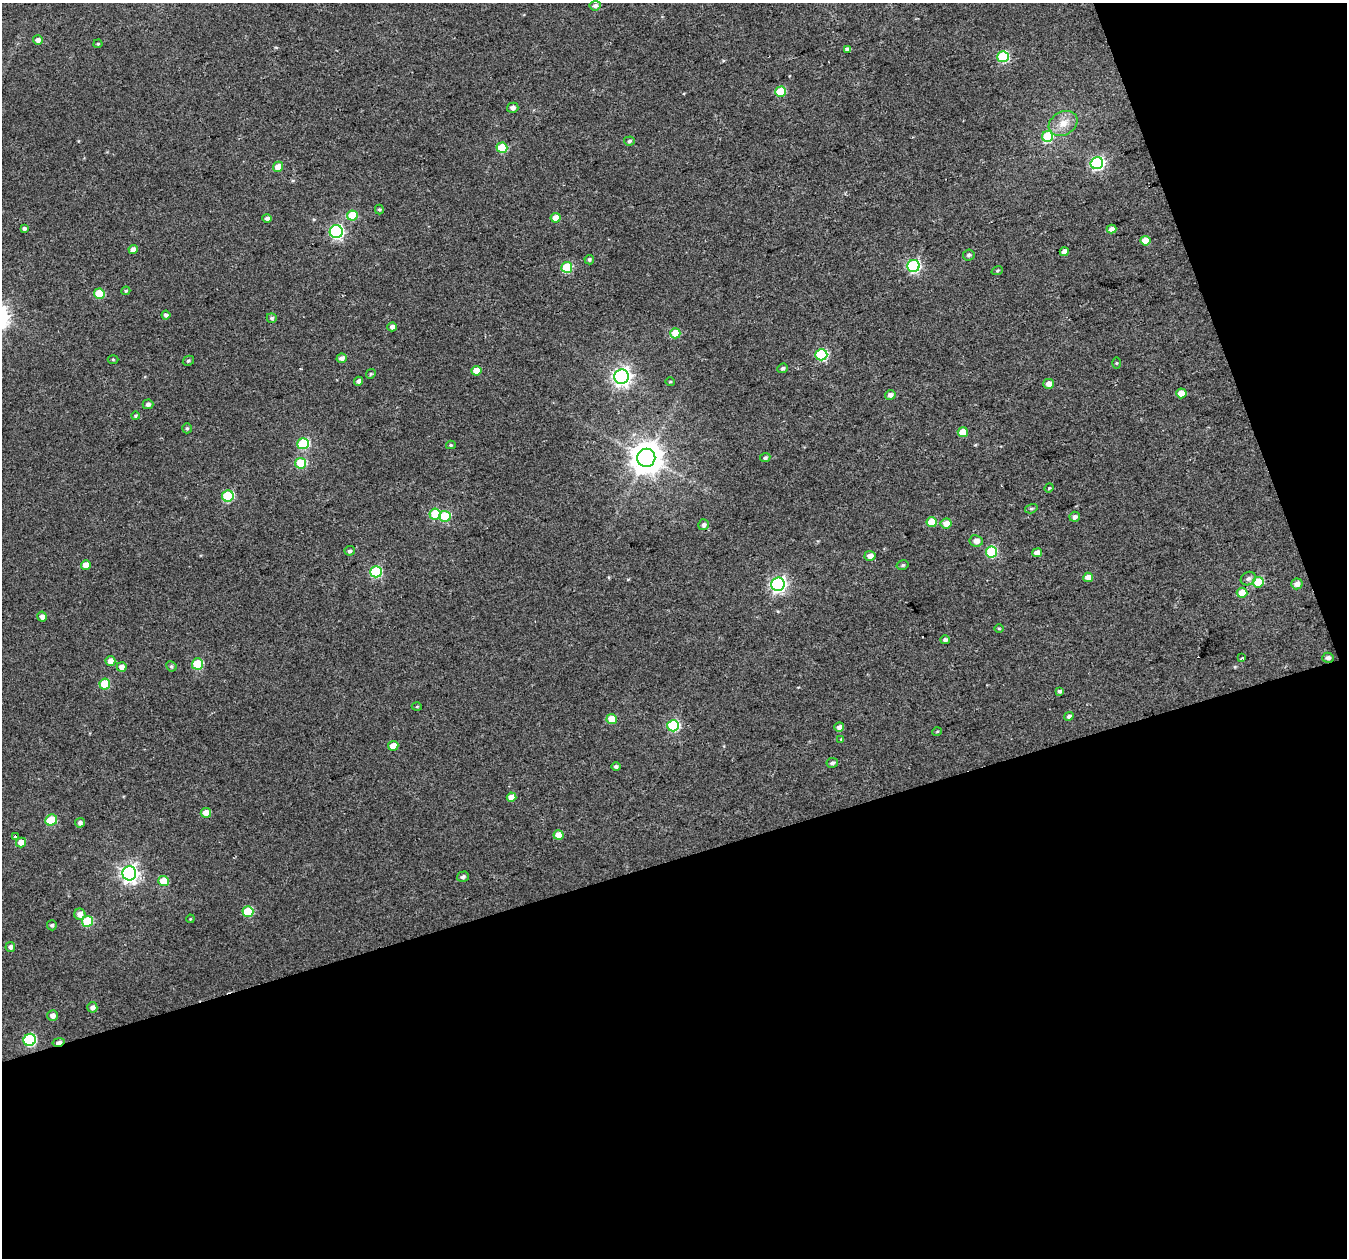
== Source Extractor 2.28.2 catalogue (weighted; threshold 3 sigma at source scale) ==
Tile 4 of 2 x 2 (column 2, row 2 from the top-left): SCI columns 1345-2689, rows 42-1297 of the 2690 x 2611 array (HDU 1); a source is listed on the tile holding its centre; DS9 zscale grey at full resolution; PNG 1349 x 1260 px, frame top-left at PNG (2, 3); each listed source drawn as its Kron ellipse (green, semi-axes under 4 px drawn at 4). Shown black and unused: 37% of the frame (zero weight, under 2 of 3 exposures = <1% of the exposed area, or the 3 px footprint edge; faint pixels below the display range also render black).
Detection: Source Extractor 2.28.2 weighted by HDU 2 'WHT'; one run over the whole footprint, this tile lists its part. Background 0.0372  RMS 0.0084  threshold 0.0377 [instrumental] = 3 sigma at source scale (4.5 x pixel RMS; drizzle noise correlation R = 1.50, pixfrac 1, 0.0396/0.0396 arcsec/px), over >= 5 px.
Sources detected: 123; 2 cosmic-ray / hot-pixel residue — neither listed nor drawn; the other 121 listed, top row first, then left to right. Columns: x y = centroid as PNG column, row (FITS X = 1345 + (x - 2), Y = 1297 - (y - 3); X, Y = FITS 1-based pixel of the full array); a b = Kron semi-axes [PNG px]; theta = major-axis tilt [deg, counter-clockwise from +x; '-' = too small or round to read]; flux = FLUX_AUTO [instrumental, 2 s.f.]
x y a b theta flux
595 6 5 4 - 2.4
38 40 5 5 - 4.3
98 44 5 4 - 1.1
847 49 4 4 - 2.9
1003 57 5 5 - 71
781 92 5 5 - 28
513 108 6 5 - 2.8
1063 123 15 11 30 10
1047 136 5 5 - 40
629 141 5 4 - 1.6
502 148 5 5 - 32
1097 163 6 6 - 140
278 167 5 5 - 10
379 209 5 4 - 1.1
352 215 5 5 - 24
267 218 5 4 - 2.6
556 218 5 4 - 9.2
24 228 4 3 - 1.9
1112 229 5 4 - 4.8
336 232 6 6 - 150
1145 241 5 5 - 14
133 250 4 4 - 4.6
1064 252 4 4 - 7.7
969 255 6 5 - 2.1
589 260 5 4 - 1.6
913 266 6 6 - 120
567 267 5 5 - 38
997 271 6 4 18 1.1
126 291 4 4 - 1
99 294 5 5 - 30
166 315 4 4 - 2.4
272 318 5 4 - 1.7
392 327 5 4 - 3
675 333 5 5 - 21
821 355 6 5 - 70
342 358 5 4 - 4
113 359 5 3 - 0.82
188 361 6 4 30 1.4
1116 363 5 4 - 0.84
783 368 5 4 - 1.8
476 371 5 5 - 10
371 374 5 4 - 1.2
622 377 7 7 - 350
358 381 4 4 - 3
670 382 5 3 - 0.85
1049 384 5 5 - 5.8
1181 393 5 5 - 13
890 395 5 4 - 3.3
148 404 5 5 - 2.9
135 416 4 4 - 1.2
187 428 5 4 - 1.2
963 432 5 5 - 13
303 444 6 5 - 52
451 445 5 4 - 1.2
646 458 9 9 - 1500
765 458 5 4 - 1.6
301 463 5 5 - 33
1049 488 5 4 - 1.1
228 496 6 5 - 59
1031 509 6 4 16 1.3
435 514 5 5 - 29
445 516 5 5 - 43
1075 517 5 5 - 2.7
932 522 5 5 - 17
946 523 5 5 - 7.9
704 525 5 5 - 2.7
976 541 7 5 -9 5.2
350 551 5 5 - 1.9
992 552 5 5 - 60
1037 553 5 4 - 6.4
870 556 5 5 - 5.8
86 565 5 4 - 7.8
903 565 6 4 16 1.3
376 572 6 5 - 75
1088 577 5 4 - 6.7
1248 579 8 6 29 2.9
1258 582 5 5 - 32
778 584 7 6 - 220
1297 584 6 5 - 4.7
1242 593 5 5 - 12
42 616 5 5 - 4.4
999 629 5 3 - 0.8
945 640 4 4 - 2
1242 658 3 3 - 2.6
1328 658 6 5 - 3
110 661 5 5 - 6.2
197 664 5 5 - 48
171 666 5 5 - 1.4
122 667 5 4 - 5
105 684 5 5 - 28
1059 691 4 4 - 1.6
417 707 5 3 - 0.82
1069 716 5 4 - 2.3
612 719 5 5 - 17
673 726 6 5 - 81
839 727 5 4 - 4
937 732 5 3 - 0.74
841 739 4 4 - 0.71
393 746 5 5 - 11
832 763 5 5 - 1.9
616 766 5 4 - 1.9
511 797 5 4 - 8.6
206 813 5 5 - 8.8
51 820 6 5 - 32
80 823 5 5 - 2.5
558 835 5 5 - 9.8
15 836 3 3 - 4.1
21 843 5 5 - 11
129 873 7 7 - 340
463 877 6 5 - 2.2
164 881 5 5 - 21
248 912 5 5 - 38
80 914 6 5 - 6
190 919 4 3 - 0.7
87 921 5 5 - 41
52 925 5 5 - 1.8
10 947 5 5 - 3
92 1007 5 5 - 3.2
53 1016 5 5 - 4.1
30 1040 6 6 - 90
58 1042 6 3 12 4.6
Overlapping masked pixels (flux is a lower limit): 1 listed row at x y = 58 1042